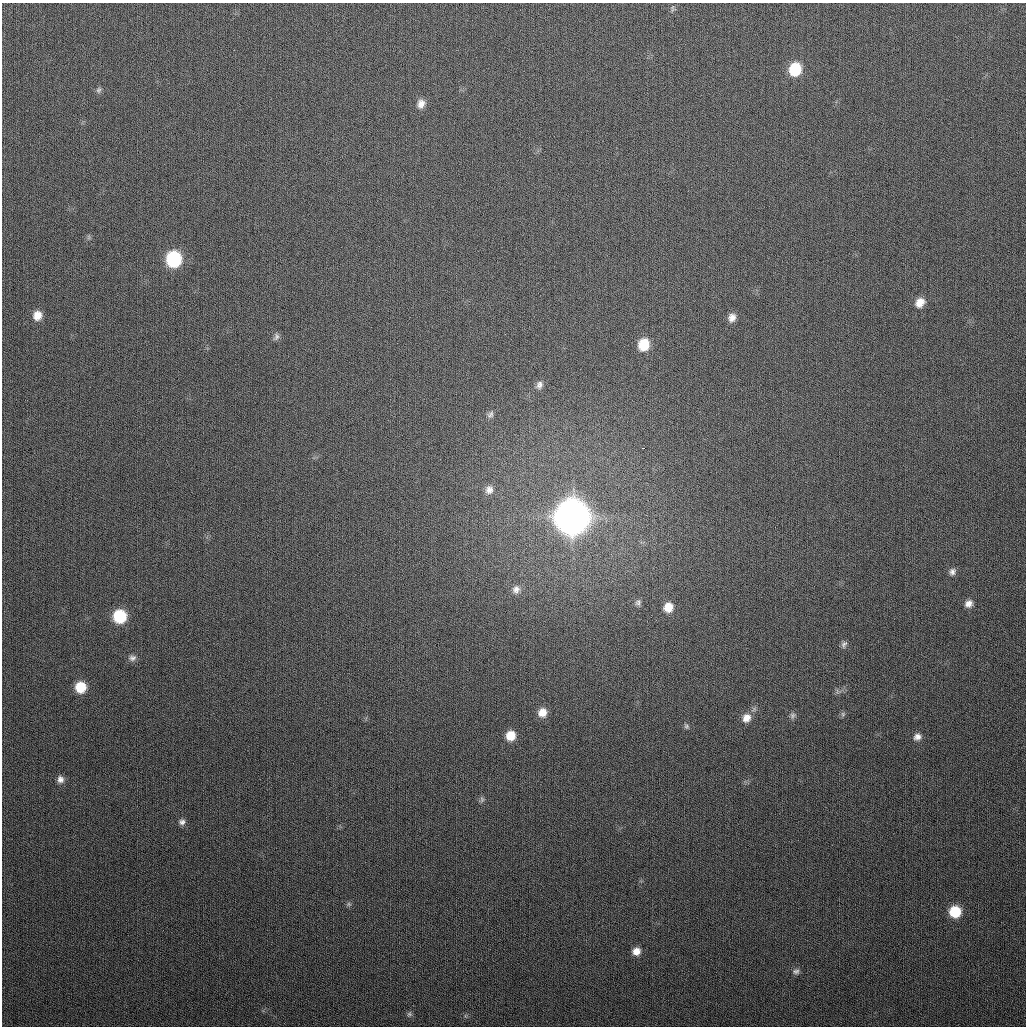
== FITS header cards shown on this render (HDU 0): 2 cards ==
NAXIS1  =                 1024
NAXIS2  =                 1024

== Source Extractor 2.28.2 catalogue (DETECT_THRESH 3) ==
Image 1024 x 1024 px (HDU 0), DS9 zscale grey, 1 PNG px = 1 image px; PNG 1028 x 1028 px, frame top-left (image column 1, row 1024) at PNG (2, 3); no overlay
Background 290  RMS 11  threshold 33.8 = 3 sigma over >= 5 px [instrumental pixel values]
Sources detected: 39; all 39 listed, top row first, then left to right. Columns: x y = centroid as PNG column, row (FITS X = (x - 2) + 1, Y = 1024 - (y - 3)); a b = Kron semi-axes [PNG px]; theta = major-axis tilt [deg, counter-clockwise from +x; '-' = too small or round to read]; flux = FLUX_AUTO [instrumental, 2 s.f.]
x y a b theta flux
672 9 11 4 86 1.4e+03
795 69 12 10 68 3.0e+04
98 90 8 7 - 2.0e+03
421 104 11 9 71 5.6e+03
174 259 11 10 - 7.7e+04
920 302 11 9 49 8.1e+03
37 315 10 9 - 8.3e+03
732 318 11 9 69 5.6e+03
276 337 11 7 59 2.4e+03
644 344 10 9 - 2.0e+04
539 385 10 8 74 3.3e+03
490 414 10 6 54 2.3e+03
643 448 3 2 - 1.8e+03
489 490 11 9 73 4.9e+03
571 517 13 13 - 2.5e+06
952 572 9 8 - 3.2e+03
516 589 11 10 - 4.8e+03
638 602 9 7 68 2.3e+03
969 604 9 8 - 4.6e+03
668 607 10 9 - 1.0e+04
120 616 10 10 - 4.2e+04
844 644 9 6 67 2.3e+03
132 658 10 8 5 3.0e+03
80 687 10 9 - 2.0e+04
542 712 10 9 - 8.1e+03
843 714 6 6 - 1.6e+03
793 716 9 8 - 2.4e+03
746 718 12 11 - 7.9e+03
686 726 7 6 - 1.6e+03
511 735 10 9 - 1.3e+04
917 737 9 8 - 4.1e+03
60 779 10 8 -82 4.1e+03
482 799 8 6 -89 1.7e+03
182 822 9 7 5 3.0e+03
349 904 6 6 - 1.5e+03
955 911 10 9 - 2.5e+04
636 951 9 8 - 6.7e+03
796 971 10 7 0 2.6e+03
409 1014 7 7 - 1.8e+03